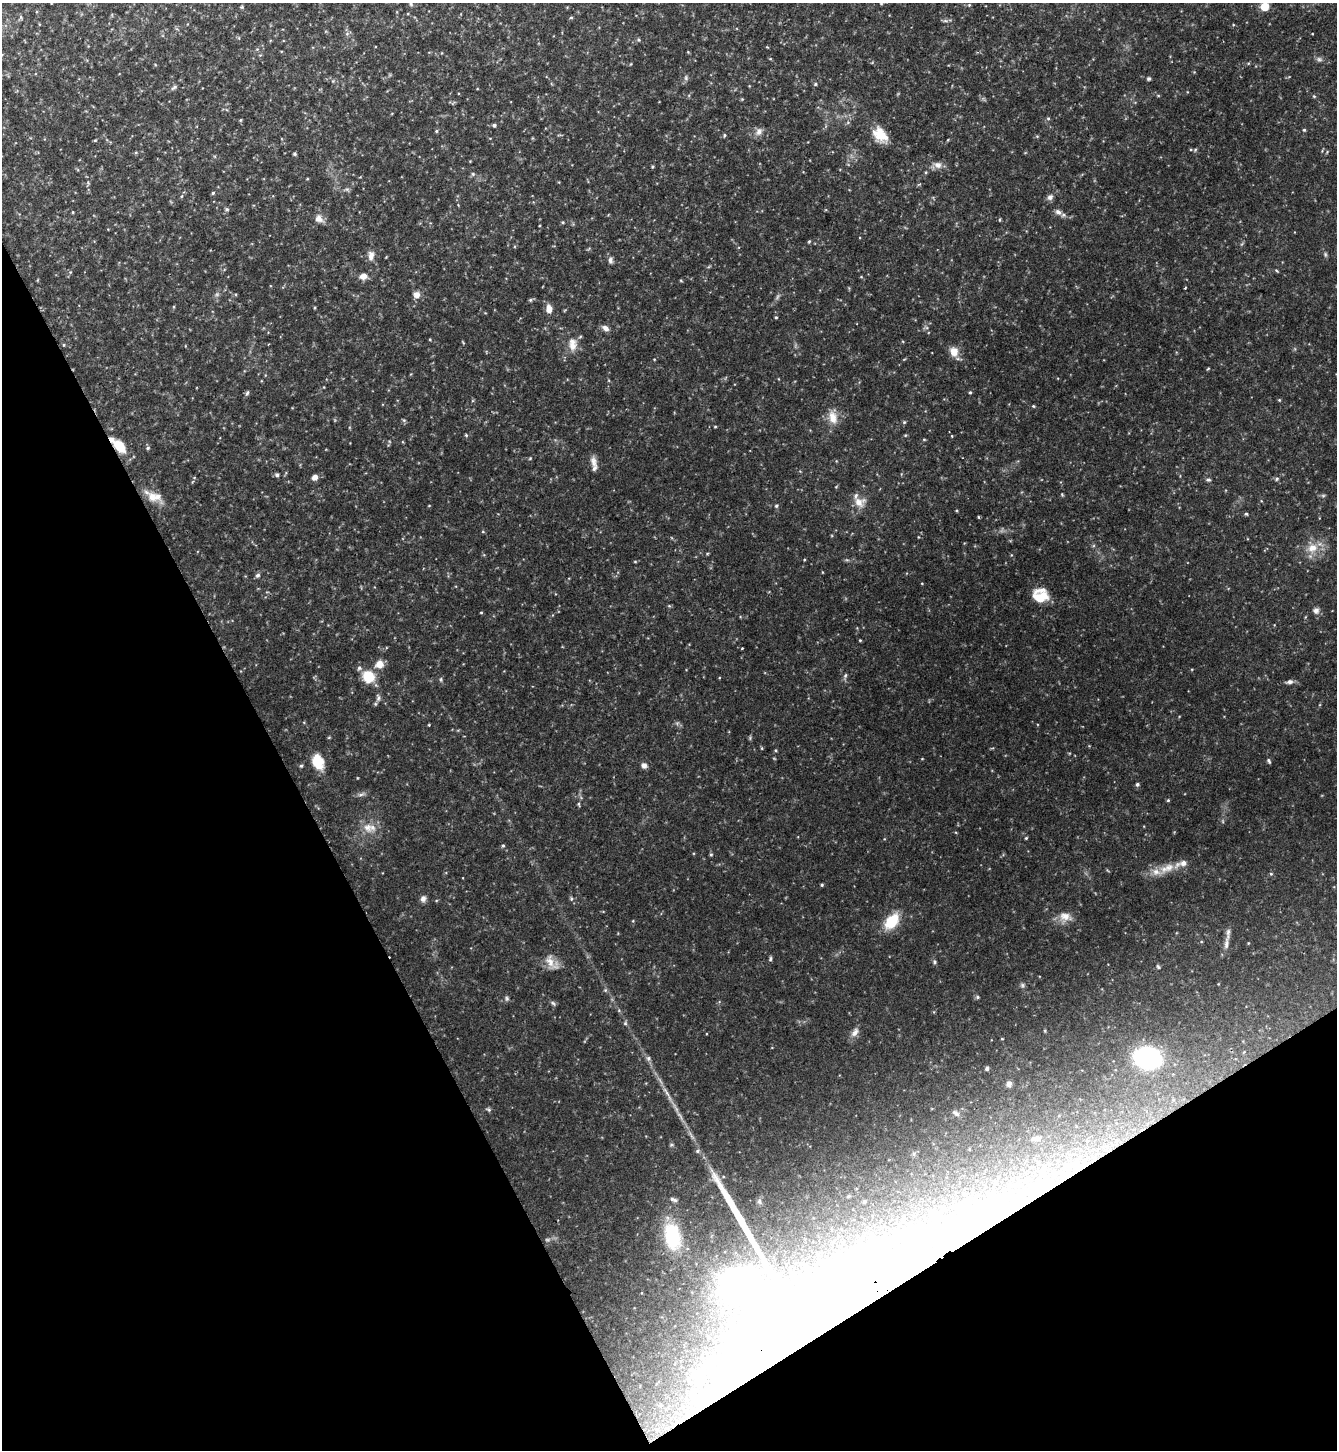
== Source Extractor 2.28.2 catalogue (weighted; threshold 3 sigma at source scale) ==
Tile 14 of 4 x 4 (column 2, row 4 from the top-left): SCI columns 1490-2824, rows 1-1448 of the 5786 x 5793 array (HDU 1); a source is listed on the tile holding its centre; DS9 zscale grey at full resolution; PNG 1339 x 1452 px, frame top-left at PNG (2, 3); no overlay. Shown black and unused: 28% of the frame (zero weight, under 2 of 3 exposures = <1% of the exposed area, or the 3 px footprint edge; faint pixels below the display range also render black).
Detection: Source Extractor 2.28.2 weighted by HDU 2 'WHT'; one run over the whole footprint, this tile lists its part. Background 0.0913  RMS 0.0067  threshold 0.0301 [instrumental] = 3 sigma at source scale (4.5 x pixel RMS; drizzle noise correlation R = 1.50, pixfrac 1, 0.05/0.05 arcsec/px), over >= 5 px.
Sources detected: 88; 5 inside a brighter object's white glare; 1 long thin detection or spike segment (spike, bleed or trail) — not listed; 1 inside a brighter listed object's ellipse — not listed separately; the other 81 listed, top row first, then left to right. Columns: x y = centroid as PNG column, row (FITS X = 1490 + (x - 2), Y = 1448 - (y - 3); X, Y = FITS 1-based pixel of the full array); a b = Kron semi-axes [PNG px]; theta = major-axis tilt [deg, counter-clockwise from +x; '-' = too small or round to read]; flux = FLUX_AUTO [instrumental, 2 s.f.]
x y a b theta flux
1265 6 6 6 - 11
571 17 5 3 - 0.56
1149 79 5 4 - 0.84
815 84 5 3 - 0.59
494 125 4 4 - 0.87
1304 130 4 3 - 0.58
436 131 5 3 - 0.59
759 131 8 6 75 2.1
880 134 20 12 -37 10
724 135 5 3 - 0.61
295 154 4 4 - 0.8
938 165 9 6 -26 2.3
213 193 4 4 - 0.65
1050 197 8 6 37 1.8
227 209 5 4 - 0.82
1058 212 8 6 -18 1.9
319 219 10 8 -44 3
809 241 5 3 - 0.59
371 256 11 7 78 2.8
610 260 9 5 -88 1.5
363 276 10 7 14 3
1185 288 3 2 - 0.46
417 295 7 7 - 3.1
549 309 9 6 -83 3.9
776 317 4 3 - 0.52
605 328 8 6 -41 2.3
573 344 17 8 -83 5
954 352 10 9 - 5.3
970 392 4 3 - 0.6
833 418 16 10 -72 5.8
904 422 4 4 - 0.61
951 436 3 2 - 0.69
120 446 14 8 -48 13
594 462 15 7 -76 3.4
277 475 4 4 - 1
315 477 6 5 - 2.6
1276 479 5 3 - 0.72
1208 480 6 4 -1 0.87
152 497 14 12 -6 6.5
859 502 12 9 -53 4.8
776 506 4 4 - 0.69
1312 548 12 9 25 5.9
258 575 6 5 - 1.1
1040 596 15 14 - 12
1316 611 7 6 - 1.9
379 664 8 8 - 4.9
368 677 15 14 - 11
1290 682 7 5 -12 1.5
1269 761 7 3 -60 0.79
318 762 18 12 -73 9
644 765 6 6 - 2.2
1137 784 4 4 - 1.1
1168 800 5 3 - 0.55
368 827 10 7 35 3.6
1026 838 4 4 - 0.51
503 846 5 3 - 0.64
1183 863 8 7 - 2.6
1169 867 11 7 25 4.1
1156 872 8 6 69 2.6
1271 874 5 3 - 0.54
822 885 4 3 - 0.69
423 899 7 7 - 2
1065 916 13 9 -15 4.5
891 921 16 10 48 16
1228 932 7 4 72 1.3
1226 944 13 4 86 2.3
770 959 6 3 71 0.79
550 962 12 8 -70 4.7
934 962 6 4 90 0.83
977 997 5 3 - 0.71
855 1032 10 6 46 2.5
649 1058 6 4 89 1.1
1148 1058 21 16 -16 80
987 1069 5 4 - 0.96
1009 1084 7 6 - 1.7
956 1113 9 5 -44 1.3
1036 1138 11 4 6 1.6
673 1199 10 4 -22 1.5
864 1201 5 3 - 0.66
672 1236 33 19 -80 28
810 1322 164 58 30 1100
Overlapping masked pixels (flux is a lower limit): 2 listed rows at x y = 120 446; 810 1322